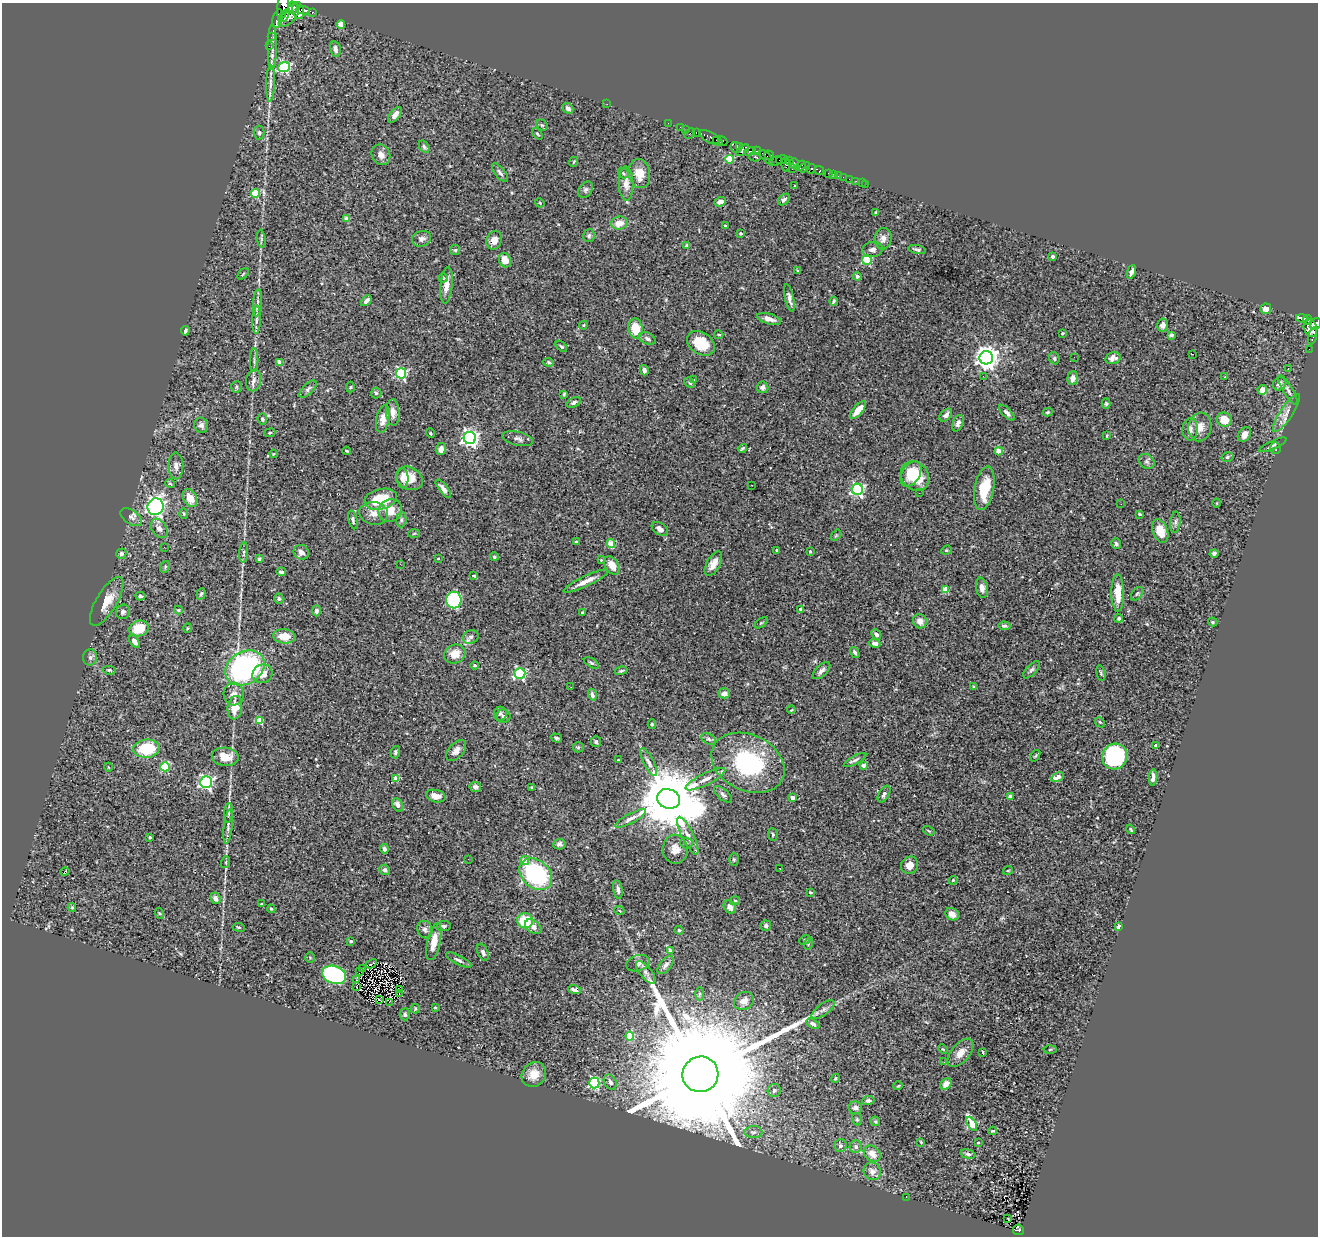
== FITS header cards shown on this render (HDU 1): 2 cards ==
NAXIS1  =                 1316
NAXIS2  =                 1234

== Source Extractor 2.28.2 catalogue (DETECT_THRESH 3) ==
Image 1316 x 1234 px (HDU 1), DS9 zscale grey, 1 PNG px = 1 image px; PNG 1320 x 1238 px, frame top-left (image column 1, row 1234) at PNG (2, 3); each listed source drawn as its Kron ellipse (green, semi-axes under 4 px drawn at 4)
Background 0.621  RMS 0.019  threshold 0.0574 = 3 sigma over >= 5 px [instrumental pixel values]
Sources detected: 408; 1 with non-positive FLUX_AUTO (blend fragments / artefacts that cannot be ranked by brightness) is neither listed nor drawn; the other 407 listed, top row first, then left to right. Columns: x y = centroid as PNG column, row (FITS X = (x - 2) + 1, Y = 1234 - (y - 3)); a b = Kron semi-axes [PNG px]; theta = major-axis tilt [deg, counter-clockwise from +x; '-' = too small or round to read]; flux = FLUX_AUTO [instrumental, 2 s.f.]
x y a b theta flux
283 5 13 5 79 5200
293 8 6 4 -75 1800
298 10 9 5 -77 4600
303 10 7 4 -7 2300
312 12 3 3 - 210
289 15 13 6 51 3400
284 16 7 3 48 1600
278 19 9 5 74 1300
341 25 4 4 - 27
271 37 2 2 - 5.6
269 46 2 2 - 5.6
272 47 23 4 90 8.8
335 49 8 5 -78 5.7
284 67 5 5 - 150
270 83 18 4 88 6.7
607 104 2 2 - 2.9
568 108 6 4 -42 4.2
395 115 9 4 51 7
668 123 2 2 - 5.8
542 125 6 5 - 2
680 127 2 2 - 9.7
686 130 3 2 - 17
696 132 3 2 - 32
259 133 7 5 -88 2.4
690 133 6 2 45 91
537 134 6 4 -50 1.7
711 138 13 5 -27 590
717 140 4 3 - 420
723 141 5 4 - 540
740 146 3 3 - 92
424 147 6 4 -57 2.2
736 147 6 5 - 480
743 150 7 4 38 690
750 151 6 3 21 360
757 151 4 3 - 250
381 155 10 9 - 7.7
769 155 5 3 - 220
755 157 6 4 -15 470
766 157 8 4 -49 400
730 159 4 4 - 54
782 160 6 3 15 450
775 161 6 3 23 18
789 161 4 2 - 25
573 162 5 3 - 1
795 164 5 2 - 48
786 165 7 3 -77 250
801 166 6 2 39 47
805 167 6 3 47 35
792 168 3 2 - 15
811 169 5 4 - 640
819 170 5 3 - 110
500 173 11 5 -50 4.1
623 173 6 4 -48 2.1
828 173 3 3 - 36
639 174 15 10 -80 17
833 174 2 2 - 5.8
838 176 2 2 - 10
843 177 2 2 - 3.6
849 179 2 2 - 5.7
856 181 2 2 - 2.8
862 183 2 2 - 0.59
626 184 17 7 -88 10
866 184 2 2 - 5.5
794 186 3 2 - 0.85
586 190 9 6 57 3.5
255 193 4 4 - 53
784 200 7 5 41 3.2
720 202 6 4 19 7.2
540 203 5 3 - 1.1
876 212 3 3 - 1.1
347 218 4 4 - 14
619 223 8 6 11 13
725 226 3 3 - 1.4
740 233 4 3 - 1.5
589 236 6 5 - 2.6
261 239 9 3 -85 2.4
421 239 10 7 17 6
883 239 10 8 81 9
494 240 9 7 70 9.3
687 246 4 3 - 2.8
872 249 10 7 7 6.6
455 250 5 5 - 1.7
917 250 9 3 -10 2.8
1053 256 3 3 - 3.8
505 260 7 5 -66 12
867 260 5 5 - 93
798 271 3 3 - 1.4
1131 272 7 3 70 4.2
243 274 7 3 45 1.5
857 276 4 4 - 4.9
443 278 4 3 - 1.6
446 285 18 6 84 11
789 298 14 4 -77 5.4
366 301 6 3 45 3.5
834 301 4 3 - 2.2
258 303 13 4 86 4.6
1266 309 5 5 - 8.9
1302 318 6 3 -12 180
769 319 12 5 -17 6.9
256 320 14 4 87 4.5
1307 320 5 3 - 230
1316 324 6 5 - 550
583 325 4 3 - 1.5
1163 325 7 5 80 4.2
635 328 10 7 -82 30
1310 328 9 6 -72 680
185 331 4 3 - 2.5
1062 333 3 3 - 1.8
719 335 5 4 - 2.2
1171 335 4 3 - 7.7
1313 336 9 3 77 68
647 339 9 5 -27 4
701 343 15 10 -33 35
561 346 7 3 -43 1.8
1309 349 2 2 - 3.5
1193 354 3 2 - 0.83
1074 357 3 2 - 1.2
986 358 6 6 - 1200
1054 358 6 5 - 2.9
1113 358 8 6 14 5.9
254 360 12 2 90 3.1
279 362 4 3 - 11
549 362 5 4 - 2
1288 369 2 2 - 0.87
644 370 5 4 - 3.8
401 373 5 5 - 150
983 376 3 2 - 1.7
1225 376 3 2 - 1.4
1073 378 7 5 84 6.4
693 379 3 3 - 2.8
254 380 11 7 80 5.9
689 383 6 4 -42 2.3
1279 384 7 6 - 6.9
236 387 6 5 - 2.1
350 387 5 3 - 1.2
763 387 6 6 - 4.7
308 389 11 5 46 3.6
1262 390 5 4 - 7.9
1288 390 17 5 -60 4.8
376 393 5 5 - 1.9
564 394 4 3 - 1.4
574 402 7 4 29 3.1
1106 404 5 4 - 1.9
858 410 11 4 50 14
393 412 13 6 -87 7.9
1048 412 5 3 - 1.6
1007 413 10 4 -45 4.9
1286 413 22 6 56 9.6
946 415 8 5 46 4.7
262 419 5 5 - 2.3
383 419 14 6 78 10
1224 420 7 7 - 22
958 423 8 5 69 4.4
201 425 7 7 - 4
1200 427 14 11 78 13
1190 429 11 7 86 6.9
270 433 5 3 - 1.3
430 433 5 3 - 1.2
1244 434 8 6 53 8.5
1107 436 4 3 - 1.3
470 438 6 6 - 490
517 439 16 7 -12 5.6
1273 445 15 4 25 4
742 448 5 2 - 1.6
1275 448 6 5 - 2
441 449 6 5 - 7.5
347 451 4 3 - 1.5
999 451 4 4 - 20
273 454 4 2 - 0.79
1227 457 6 4 16 2.5
1147 461 8 6 -38 3.7
176 466 13 7 -89 6.9
911 474 14 9 59 25
915 476 16 13 -52 42
403 478 10 6 90 5.2
409 478 14 11 -31 18
170 483 5 4 - 1.5
752 485 2 2 - 0.89
984 488 22 9 79 40
443 489 11 4 -52 5.2
857 489 5 5 - 260
919 493 2 2 - 1.2
190 498 9 6 -61 16
381 499 16 10 13 44
1217 503 4 3 - 0.97
1121 504 2 2 - 0.91
155 507 8 8 - 440
390 511 12 11 - 18
374 513 14 11 -9 11
184 514 5 4 - 1.8
1140 514 4 3 - 1.5
131 517 12 7 -35 5.3
353 520 9 4 -77 2.7
401 520 8 5 85 2.6
1175 522 10 5 85 3.3
159 528 10 7 -58 6
660 529 9 6 -35 6.3
1160 531 12 7 -69 20
414 534 6 4 4 1.3
836 535 6 4 55 1.5
576 542 4 3 - 1.9
611 544 4 4 - 23
1116 544 5 4 - 2.9
164 547 3 2 - 1.3
777 550 3 3 - 2.8
946 550 5 4 - 1.7
244 552 10 4 86 2.7
301 552 8 7 - 6.6
810 552 3 3 - 2
1214 553 4 4 - 2.2
121 554 5 5 - 3.2
494 557 4 4 - 1.9
259 559 3 3 - 2.7
438 559 4 2 - 0.8
601 560 2 2 - 0.93
400 564 2 2 - 51
713 564 13 6 61 11
612 565 10 6 -56 14
165 567 6 4 69 1.9
281 572 5 3 - 3.1
474 576 4 2 - 2
586 581 24 5 25 13
982 588 10 6 -79 6.9
945 590 4 4 - 30
1118 593 18 6 -89 23
201 594 6 4 70 2.2
1137 594 8 5 53 2.2
140 596 5 3 - 2.7
279 599 5 4 - 2
454 600 8 7 - 120
107 601 28 10 59 23
801 609 4 3 - 5.3
178 610 4 3 - 1.3
316 611 5 4 - 3.2
123 612 7 7 - 3.8
582 613 4 3 - 1.5
1119 618 4 4 - 2.1
920 621 7 7 - 8.7
1213 622 4 3 - 1.9
761 623 7 3 35 1.5
1004 626 6 4 -3 2.7
139 628 10 7 16 24
187 628 5 3 - 1
876 634 6 4 -47 3.9
284 636 11 7 -5 18
471 637 8 6 26 3.9
134 642 7 4 -53 6.3
875 643 6 4 -15 6.3
855 653 6 3 -59 2.7
455 654 11 9 23 16
90 657 8 7 - 3.8
591 663 8 4 -31 2.4
474 665 4 4 - 2.1
245 668 21 16 33 230
109 670 6 4 -8 2
1032 670 11 5 46 3.3
621 671 6 3 14 1.8
821 671 11 5 44 4.6
520 673 5 5 - 140
1101 673 8 4 -76 2
262 674 10 9 - 17
571 687 3 2 - 3.6
974 687 4 3 - 2.4
724 693 5 5 - 8.1
234 694 11 10 - 8.4
592 695 6 3 -73 3
235 708 12 7 83 18
791 710 4 3 - 1.1
500 714 7 6 - 2.8
503 716 7 6 - 3.4
260 721 4 4 - 29
1100 722 6 4 -46 1.7
652 724 4 4 - 1.9
556 738 6 4 -17 2
709 739 8 5 -27 3
596 742 5 5 - 2.6
1156 745 3 3 - 5.5
578 747 5 5 - 1.7
146 749 13 9 5 58
456 751 12 7 48 7.6
395 752 6 4 74 2.4
1035 756 6 3 54 1.4
1115 756 13 12 - 150
225 757 13 9 -4 20
618 760 3 2 - 1.3
855 760 12 3 28 2.9
649 762 15 5 -62 6.3
748 763 38 28 -26 140
863 765 3 3 - 6.7
108 767 4 2 - 0.82
165 767 4 4 - 54
1057 777 7 4 27 14
1153 777 8 4 86 5.5
395 778 4 4 - 12
705 779 22 6 26 12
206 782 6 6 - 280
475 787 6 5 - 3.7
532 787 3 3 - 1.6
723 794 11 5 -41 3.9
884 794 9 5 60 3.7
436 796 10 6 -12 11
1010 796 4 3 - 5.3
792 798 4 3 - 8
668 799 12 9 -20 15000
398 805 7 5 -61 5.9
228 813 10 4 84 2.8
630 818 17 5 28 7.1
228 826 17 4 84 4.5
1131 829 5 2 - 1.7
929 831 6 3 -31 1.5
773 834 6 4 -86 2
688 836 21 6 -64 11
150 837 3 3 - 2.9
686 843 6 5 - 2.5
559 844 6 5 - 3.6
384 849 5 4 - 2.6
675 849 14 12 -88 13
468 859 2 2 - 3
734 859 6 4 -89 1.8
525 860 5 4 - 8.6
226 862 6 4 72 1.4
910 865 9 8 - 10
780 868 2 2 - 1.5
385 870 5 5 - 3.6
1008 870 5 3 - 1
65 872 5 2 - 4.8
536 874 18 13 -41 150
953 880 4 3 - 1.4
618 890 9 4 -80 4.4
810 892 4 3 - 1.8
215 898 6 5 - 5.5
735 901 5 4 - 1.7
261 904 3 2 - 0.95
72 907 4 4 - 1.4
730 907 7 5 -55 7.9
271 909 4 3 - 1.3
619 910 5 3 - 1.2
159 913 5 3 - 1.3
952 914 7 6 - 10
525 921 8 7 - 41
444 926 7 5 7 2.7
766 926 5 5 - 3.9
1119 926 4 3 - 14
239 927 6 3 -8 1.4
533 927 9 6 -38 6.6
425 930 9 7 -69 4.6
679 930 4 4 - 2.1
805 940 6 4 30 1.6
351 941 4 3 - 2
434 942 19 6 77 19
808 944 6 3 72 1.5
670 951 4 3 - 13
483 952 9 5 -68 4.7
310 958 5 5 - 1.6
459 960 14 4 -26 4.3
638 963 12 7 16 6.5
371 964 6 2 29 0.89
665 965 10 6 51 5.2
363 969 2 2 - 0.84
359 972 4 2 - 0.33
646 972 14 6 -51 5.6
334 975 12 9 -17 190
357 980 2 2 - 0.93
357 986 3 2 - 0.18
400 990 3 2 - 3.7
574 990 6 4 -17 3.8
399 994 3 3 - 2.2
699 994 6 4 89 2.1
379 999 3 2 - 0.84
744 1001 10 8 31 7.9
389 1002 2 2 - 0.41
435 1007 3 2 - 1
415 1008 5 3 - 1.6
823 1009 13 5 36 5.9
405 1014 6 5 - 2.9
813 1024 7 4 -31 3.8
630 1036 4 4 - 43
943 1049 5 3 - 1.2
1050 1049 6 4 2 2.1
961 1053 17 9 49 13
983 1053 3 3 - 7.5
944 1062 3 2 - 1.6
534 1074 13 11 48 17
700 1074 18 17 - 85000
835 1078 5 4 - 1.7
610 1082 8 6 -60 5.2
594 1083 5 5 - 130
946 1084 6 5 - 10
898 1086 5 3 - 0.96
774 1091 6 6 - 3.3
868 1101 6 4 4 2.9
855 1108 7 6 - 6.6
857 1119 6 5 - 2.1
875 1121 5 4 - 1.8
972 1124 8 4 -61 48
993 1131 4 2 - 1.6
753 1132 9 6 0 4.8
921 1142 3 3 - 1.1
978 1142 3 2 - 0.95
840 1146 6 6 - 3.7
856 1147 6 6 - 4.4
872 1153 9 7 -41 12
968 1154 7 4 -15 2.6
872 1171 9 8 - 8.3
906 1197 2 2 - 4.1
1008 1218 3 2 - 1.6
1018 1230 5 5 - 48
At the frame edge (FLAGS 8, measured only in part): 2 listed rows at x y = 283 5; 1316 324
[1 non-positive-flux detection neither listed nor drawn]